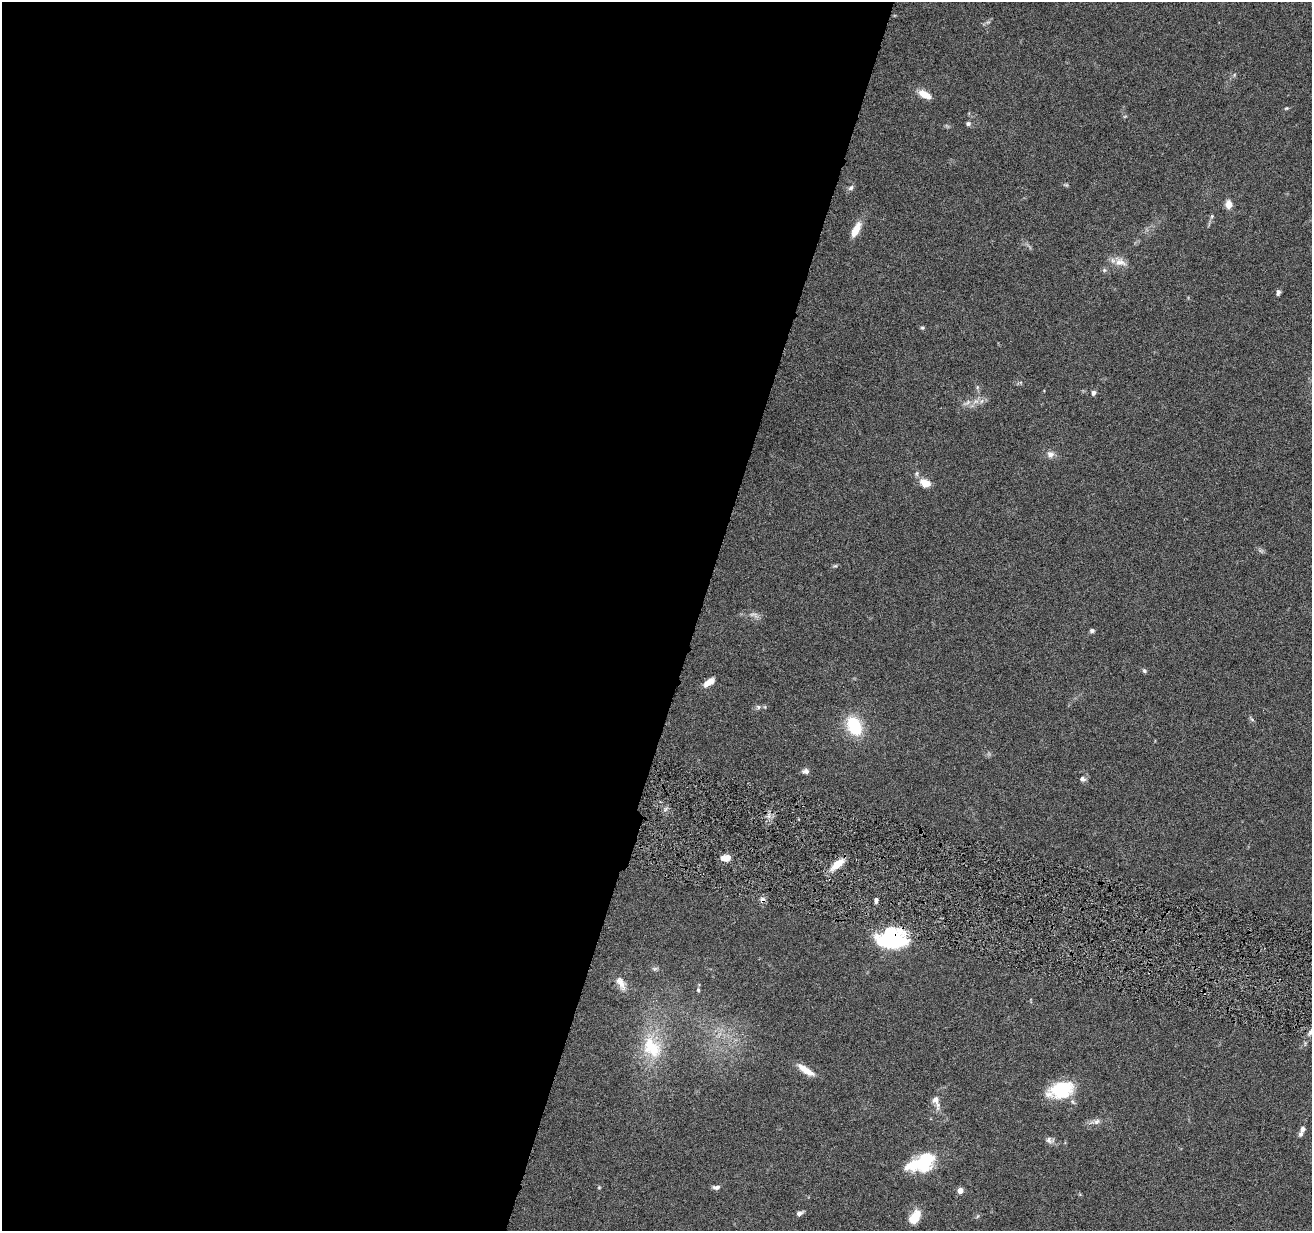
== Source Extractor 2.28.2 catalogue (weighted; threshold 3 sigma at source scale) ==
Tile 5 of 4 x 4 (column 1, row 2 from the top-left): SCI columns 3-1312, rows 2712-3940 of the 5244 x 5296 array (HDU 1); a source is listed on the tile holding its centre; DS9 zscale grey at full resolution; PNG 1314 x 1233 px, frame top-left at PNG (2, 2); no overlay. Shown black and unused: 53% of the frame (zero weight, under 4 of 8 exposures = <1% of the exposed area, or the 3 px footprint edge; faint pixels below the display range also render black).
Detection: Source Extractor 2.28.2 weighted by HDU 2 'WHT'; one run over the whole footprint, this tile lists its part. Background 0.0779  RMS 0.0044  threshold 0.0181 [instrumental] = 3 sigma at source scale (4.09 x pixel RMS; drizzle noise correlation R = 1.36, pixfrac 0.8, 0.05/0.05 arcsec/px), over >= 5 px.
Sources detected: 49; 1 too faint to see at this stretch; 1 cosmic-ray / hot-pixel residue — not listed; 3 inside a brighter listed object's ellipse — not listed separately; the other 44 listed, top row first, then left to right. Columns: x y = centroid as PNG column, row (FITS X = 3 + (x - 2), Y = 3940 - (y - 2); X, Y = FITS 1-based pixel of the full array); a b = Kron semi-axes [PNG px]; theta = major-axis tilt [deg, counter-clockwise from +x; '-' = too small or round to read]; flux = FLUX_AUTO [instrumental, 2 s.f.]
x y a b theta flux
925 94 15 7 -29 4.9
1286 108 5 4 - 0.46
1125 116 6 3 19 0.45
968 124 6 5 - 0.91
851 188 8 6 45 1.1
1229 204 9 7 85 3.3
1212 216 6 4 72 0.59
856 229 20 8 63 5.4
1120 262 17 11 -12 3.9
1278 292 6 4 79 1.1
922 328 5 5 - 0.54
1093 393 6 5 - 1.2
976 401 8 5 0 1.4
968 402 7 4 56 1.1
1050 454 10 8 7 2
925 483 11 8 -24 5.7
835 566 6 4 17 0.57
1092 631 6 5 - 0.86
1144 670 6 5 - 0.76
709 682 12 6 35 4.4
758 707 6 5 - 0.81
854 726 18 12 -67 22
806 771 7 6 - 1.7
1082 779 8 7 - 1.3
726 858 10 6 7 4.4
837 864 17 8 38 6.2
876 900 7 4 86 1.2
891 938 28 20 -3 37
655 969 8 4 9 0.78
621 983 19 9 -62 3.5
698 990 6 5 - 0.67
652 1047 34 22 -53 18
806 1070 22 7 -34 5.3
1061 1090 30 18 15 19
935 1100 11 9 74 2.6
1097 1121 9 7 37 1.5
1302 1130 8 6 78 1.4
1049 1140 12 8 -25 1.8
924 1165 30 18 60 17
599 1187 5 5 - 0.45
716 1187 10 5 1 1.4
960 1190 5 4 - 4.1
799 1213 7 5 22 1.4
915 1217 16 10 60 6.7
Overlapping masked pixels (flux is a lower limit): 1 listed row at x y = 891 938